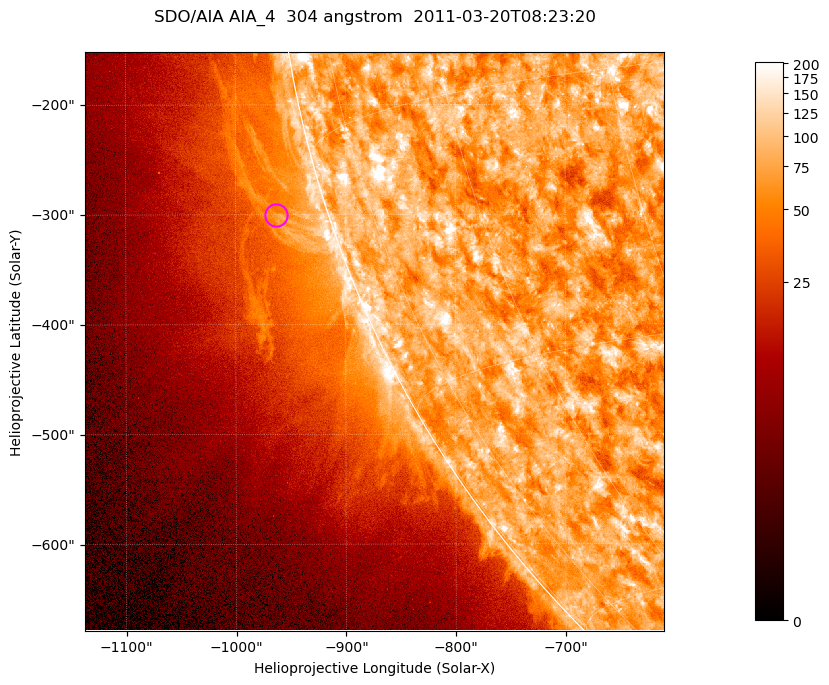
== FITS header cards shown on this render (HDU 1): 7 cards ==
TELESCOP= 'SDO/AIA '           / For AIA: SDO/AIA
INSTRUME= 'AIA_4   '           / For AIA: AIA_ATA1, AIA_ATA2, AIA_ATA3 or AIA_AT
WAVELNTH=                  304 / [angstrom] Wavelength
WAVEUNIT= 'angstrom'           / Wavelength unit: angstrom
DATE-OBS= '2011-03-20T08:23:20.123' / [ISO] Date when observation started; ISO 8
CTYPE1  = 'HPLN-TAN'           / CTYPE1; Typically HPLN
CTYPE2  = 'HPLT-TAN'           / CTYPE2; Typically HPLT

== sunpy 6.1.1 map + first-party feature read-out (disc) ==
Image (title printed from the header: SDO/AIA AIA_4  304 angstrom  2011-03-20T08:23:20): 878 x 878 px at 0.6 arcsec/px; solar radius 964 arcsec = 1605 px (partial field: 4.4% of the solar disc is inside the frame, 46% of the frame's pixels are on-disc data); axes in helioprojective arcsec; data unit not stated in the header (colour bar unlabelled)
Orientation: roll -0.132 deg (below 1 deg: not rotated)
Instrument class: DISC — disc imager (sunpy class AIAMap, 304 A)
Bright regions (active regions / flare kernels): reference = the on-disc median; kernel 7 px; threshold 5 sigma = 122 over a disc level ~75.2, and >= 1.15x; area >= 770 px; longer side >= 11 px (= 6.6 arcsec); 0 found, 0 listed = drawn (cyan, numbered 1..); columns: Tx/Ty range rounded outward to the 2 arcsec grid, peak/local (2 s.f.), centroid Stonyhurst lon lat
Off-limb structures (1.02-1.3 R_sun): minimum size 385 px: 2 found; the strongest spans PA ~100..110 deg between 1.02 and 1.07 R_sun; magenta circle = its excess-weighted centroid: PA ~105 deg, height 1.05 R_sun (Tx ~-962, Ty ~-300 arcsec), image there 1.6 x the reference